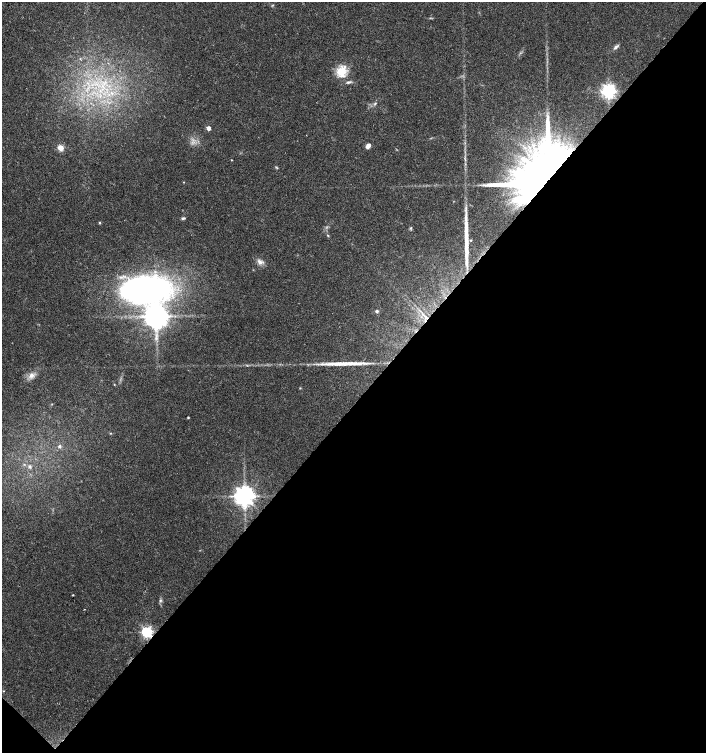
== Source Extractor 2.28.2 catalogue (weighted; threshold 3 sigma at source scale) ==
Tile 15 of 4 x 4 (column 3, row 4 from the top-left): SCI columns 3045-4451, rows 1-1502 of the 6023 x 6017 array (HDU 1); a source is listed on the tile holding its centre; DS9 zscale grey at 2 x 2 block average (1 PNG px = mean of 2 x 2 image px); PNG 708 x 755 px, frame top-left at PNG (2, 2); no overlay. Shown black and unused: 47% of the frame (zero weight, under 3 of 4 exposures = <1% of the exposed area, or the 3 px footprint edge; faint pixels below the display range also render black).
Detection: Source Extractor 2.28.2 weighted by HDU 2 'WHT'; one run over the whole footprint, this tile lists its part. Background 0.0228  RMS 0.0029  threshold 0.0129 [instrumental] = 3 sigma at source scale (4.5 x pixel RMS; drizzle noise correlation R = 1.50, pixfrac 1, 0.0396/0.0396 arcsec/px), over >= 5 px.
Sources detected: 35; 2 long thin detections or spike segments (spike, bleed or trail) — not listed; the other 33 listed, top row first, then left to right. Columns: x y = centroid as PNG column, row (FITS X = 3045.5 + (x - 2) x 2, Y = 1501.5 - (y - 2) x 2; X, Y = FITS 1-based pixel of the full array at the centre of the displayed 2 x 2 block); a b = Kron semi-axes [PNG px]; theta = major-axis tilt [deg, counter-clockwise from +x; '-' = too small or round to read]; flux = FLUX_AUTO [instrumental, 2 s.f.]
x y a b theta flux
616 47 8 4 40 1.8
342 71 14 11 71 13
349 82 7 3 11 1.4
100 91 4 2 - 0.95
608 91 4 4 - 250
112 93 4 2 - 0.89
375 103 5 3 - 0.95
208 128 3 3 - 5.1
368 146 4 3 - 6.9
60 148 3 3 - 19
231 160 2 2 - 0.39
276 167 5 2 - 0.62
541 177 42 28 55 920
183 218 6 3 12 1.1
100 223 3 3 - 0.56
411 228 4 3 - 0.79
328 235 3 3 - 0.5
471 240 3 2 - 0.56
260 262 9 6 -12 3
146 289 46 28 0 230
377 311 4 3 - 1
156 316 5 5 - 990
426 317 7 3 -43 2.5
31 375 9 6 34 4
114 384 2 2 - 0.35
188 418 2 2 - 0.72
111 433 3 2 - 0.36
59 446 4 4 - 1.3
30 467 4 4 - 1.3
245 496 5 5 - 610
73 595 2 2 - 0.46
160 601 4 3 - 0.87
147 632 4 4 - 100
Overlapping masked pixels (flux is a lower limit): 3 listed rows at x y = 541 177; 426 317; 147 632
Diffuse or blended objects may show on this block-average render without a row.